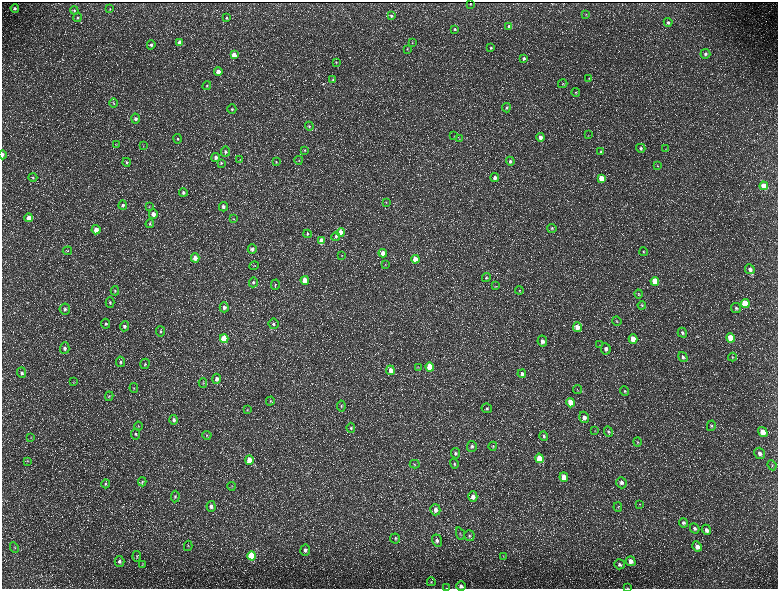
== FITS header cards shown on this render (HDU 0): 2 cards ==
NAXIS1  =                 1552 / length of data axis 1
NAXIS2  =                 1173 / length of data axis 2

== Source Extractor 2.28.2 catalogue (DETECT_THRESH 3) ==
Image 1552 x 1173 px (HDU 0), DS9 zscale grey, zoomed out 1/2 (1 PNG px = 2 x 2 image px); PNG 780 x 591 px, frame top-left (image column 1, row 1173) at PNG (2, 2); each listed source drawn as its Kron ellipse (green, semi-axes under 4 px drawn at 4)
Background 232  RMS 11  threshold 32.5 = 3 sigma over >= 5 px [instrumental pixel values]
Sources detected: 224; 37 cannot appear on this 1/2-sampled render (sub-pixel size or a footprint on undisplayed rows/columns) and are neither listed nor drawn; the other 187 listed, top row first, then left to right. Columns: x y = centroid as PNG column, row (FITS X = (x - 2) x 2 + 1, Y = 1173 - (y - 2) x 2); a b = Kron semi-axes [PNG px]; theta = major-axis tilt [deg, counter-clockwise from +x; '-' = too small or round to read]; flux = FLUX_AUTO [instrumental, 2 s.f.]
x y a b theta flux
470 4 2 2 - 580
15 8 4 4 - 4700
110 9 4 3 - 1600
74 10 4 4 - 2900
586 14 4 3 - 1500
391 16 3 3 - 2900
77 18 4 4 - 3300
227 18 4 4 - 3300
668 22 4 4 - 4000
509 26 4 4 - 6300
455 29 3 3 - 2800
180 43 4 4 - 23000
412 43 3 2 - 1000
151 45 5 4 - 5100
491 48 4 3 - 2300
407 49 4 2 - 1200
705 54 5 5 - 5700
234 55 4 4 - 22000
524 58 4 3 - 4300
336 62 4 4 - 2400
218 71 4 4 - 15000
589 78 3 3 - 1800
333 80 4 3 - 2400
563 84 5 4 - 2500
207 86 4 3 - 2700
576 92 4 3 - 2300
114 103 5 3 - 2200
506 108 4 4 - 3700
232 109 4 4 - 3600
136 119 5 4 - 6700
309 126 4 4 - 2600
588 135 3 2 - 850
454 136 4 2 - 1300
540 137 4 4 - 10000
178 139 5 4 - 3600
459 139 4 3 - 1800
117 145 3 3 - 1200
143 146 4 2 - 960
641 148 5 4 - 4300
666 149 3 2 - 1000
305 150 4 3 - 1900
601 151 4 4 - 3200
225 152 5 4 - 4800
2 155 4 2 - 5700
216 157 4 4 - 5400
240 160 3 3 - 1600
299 160 4 2 - 1200
510 161 4 4 - 6000
126 162 4 4 - 2900
276 162 4 3 - 2100
221 163 4 4 - 2600
658 166 3 3 - 1400
33 177 4 4 - 3300
495 178 4 4 - 8500
601 178 4 3 - 31000
764 186 4 4 - 36000
183 192 4 4 - 4700
386 202 3 2 - 1100
123 205 5 4 - 4800
149 206 4 3 - 1900
223 207 4 4 - 6500
153 214 5 4 - 12000
29 218 4 4 - 20000
234 219 3 3 - 1500
150 224 4 3 - 2800
552 228 5 4 - 3100
96 230 5 4 - 18000
341 232 4 4 - 19000
307 234 4 3 - 2600
336 236 4 4 - 4200
322 241 4 3 - 30000
252 249 5 4 - 6500
67 251 4 3 - 2400
644 252 4 4 - 2300
383 253 4 4 - 15000
341 255 3 2 - 1200
195 258 4 4 - 14000
415 259 4 4 - 28000
385 264 4 3 - 1600
254 266 5 3 - 1900
750 269 5 4 - 8400
486 277 5 4 - 3300
305 280 4 4 - 39000
655 281 4 4 - 64000
253 282 5 4 - 3900
275 285 5 3 - 2800
495 286 3 2 - 820
519 290 4 3 - 2500
115 291 4 3 - 2800
638 294 4 4 - 2300
110 302 5 4 - 3300
745 303 4 4 - 87000
642 305 4 3 - 2400
224 307 5 4 - 7400
736 308 5 4 - 4500
65 309 5 5 - 5700
617 321 5 4 - 2600
106 324 5 4 - 3700
273 324 5 4 - 5100
124 326 5 4 - 5600
577 327 5 4 - 23000
161 331 5 4 - 3600
682 333 5 4 - 3700
731 338 4 4 - 72000
224 339 4 4 - 89000
633 339 5 4 - 31000
542 341 5 4 - 11000
600 345 4 3 - 1700
65 348 6 5 - 6900
606 349 5 5 - 7600
683 357 5 4 - 5000
732 357 4 3 - 2200
121 362 5 4 - 4700
145 364 5 4 - 3100
418 367 3 2 - 1200
430 367 4 4 - 61000
390 370 5 4 - 15000
22 373 5 4 - 4700
522 374 4 4 - 6800
217 379 5 4 - 8400
74 381 4 3 - 1600
203 383 5 3 - 2000
134 388 5 4 - 2700
577 390 4 1 - 1100
625 391 5 4 - 3000
109 396 5 3 - 2100
270 401 4 3 - 2100
571 403 4 4 - 50000
341 406 5 4 - 3500
487 408 5 4 - 3200
247 410 3 3 - 1600
584 417 5 5 - 11000
174 420 5 4 - 5600
138 426 4 3 - 1800
711 426 5 4 - 3000
351 428 5 4 - 3000
595 431 3 2 - 1100
608 432 5 4 - 3800
763 432 5 4 - 22000
135 434 5 4 - 3600
207 435 4 4 - 2600
544 436 4 4 - 3600
31 438 4 3 - 1700
637 442 4 4 - 2300
472 446 5 5 - 4600
493 446 4 3 - 1700
455 453 5 4 - 4200
760 453 6 5 - 9200
539 458 5 4 - 50000
249 460 5 4 - 23000
27 461 4 2 - 1600
415 464 5 4 - 2400
454 464 5 4 - 2500
772 465 5 3 - 2100
564 477 5 4 - 31000
142 482 4 3 - 2600
621 483 6 5 - 7200
105 484 4 4 - 2900
232 486 4 3 - 1700
473 496 5 4 - 13000
175 497 6 4 85 3900
640 504 4 3 - 1600
211 506 5 4 - 7600
618 507 5 3 - 1800
435 510 6 5 - 9600
683 523 5 4 - 4800
695 528 5 4 - 4900
706 530 5 4 - 6900
460 534 6 3 -67 2800
469 536 5 5 - 4300
395 538 5 5 - 3200
437 540 6 5 - 6400
188 546 5 3 - 2300
697 546 5 4 - 11000
14 547 5 3 - 2500
305 550 5 5 - 6900
137 556 5 3 - 2100
252 556 4 4 - 160000
503 556 3 2 - 1300
119 561 5 5 - 5700
631 561 5 4 - 13000
619 564 5 5 - 4700
142 565 4 3 - 1600
431 582 4 3 - 2500
461 586 5 4 - 7700
446 588 4 2 - 1200
628 588 2 1 - 520
At the frame edge (FLAGS 8, measured only in part): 4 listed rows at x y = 2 155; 461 586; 446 588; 628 588
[37 sub-pixel or undisplayed-footprint detections neither listed nor drawn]